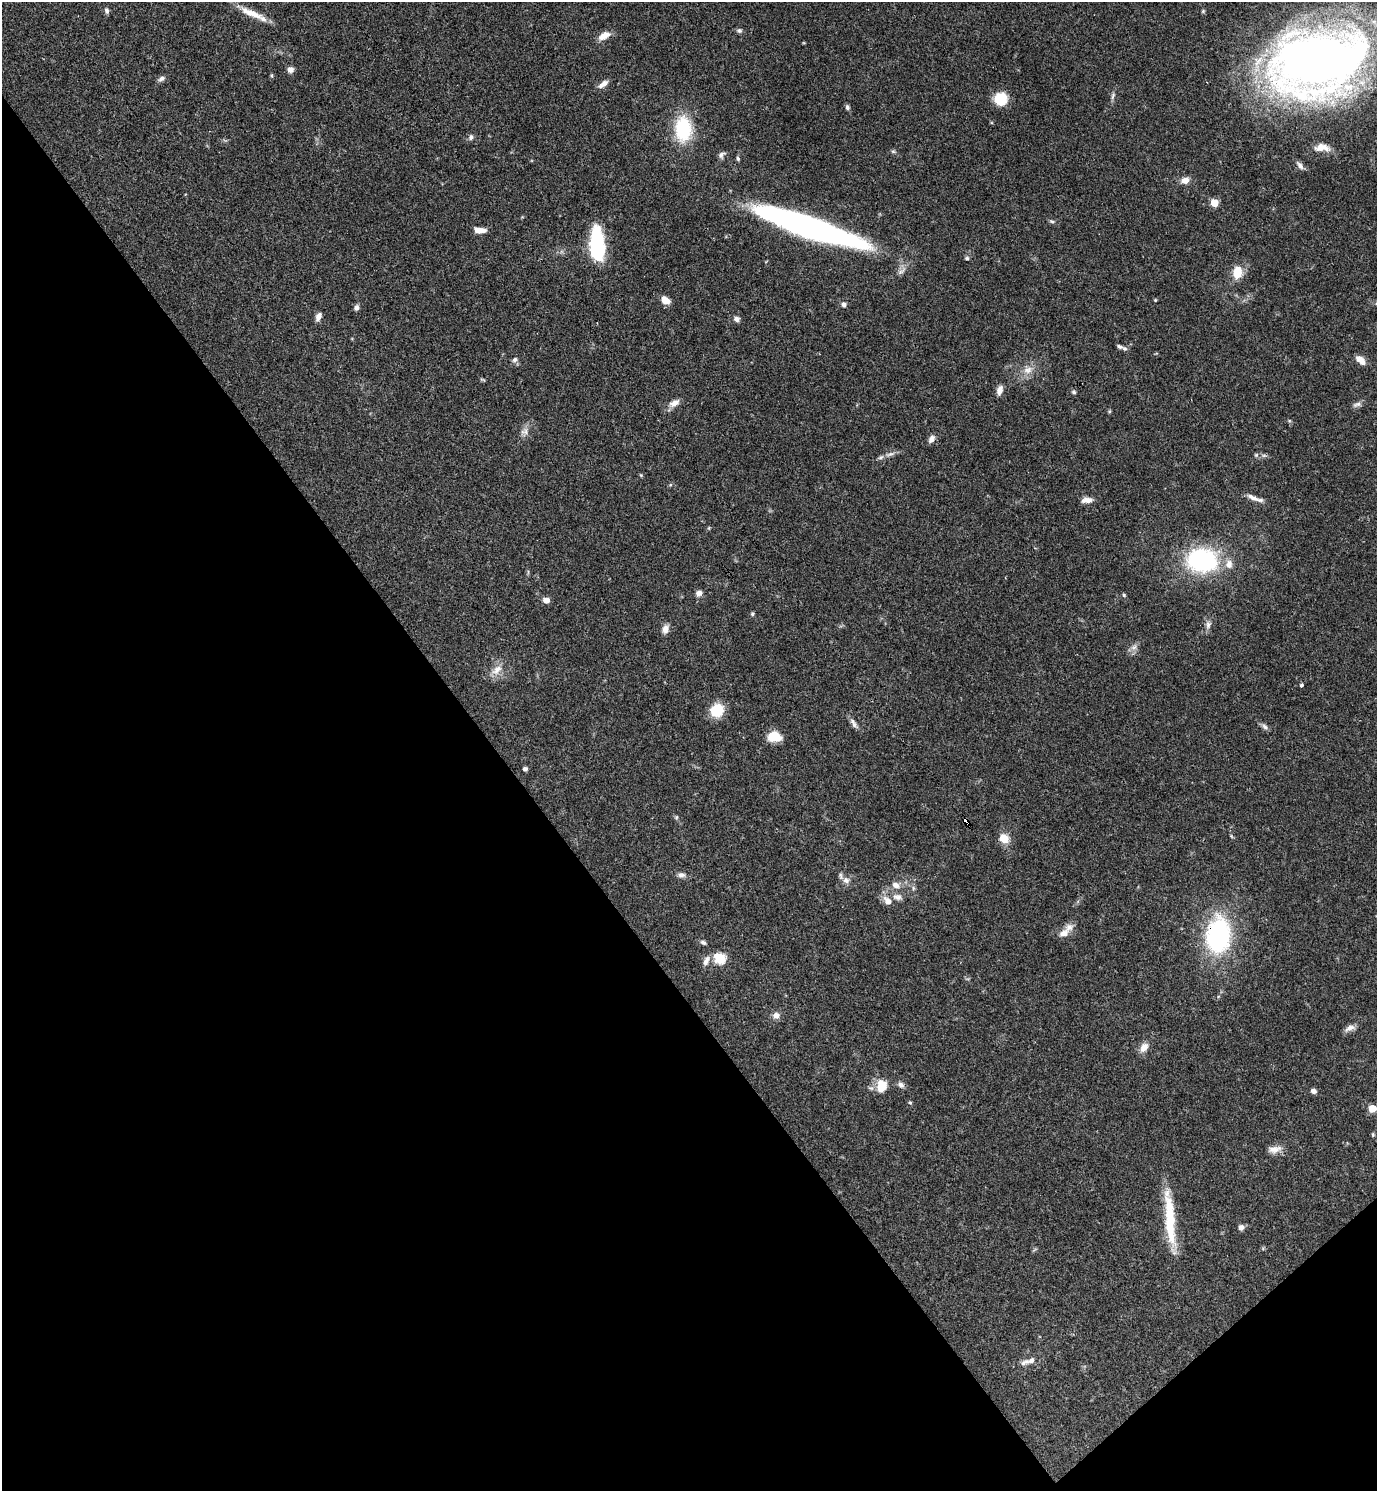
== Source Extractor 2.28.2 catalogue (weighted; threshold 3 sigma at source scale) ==
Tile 14 of 4 x 4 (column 2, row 4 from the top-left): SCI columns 1675-3049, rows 2-1490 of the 5958 x 5961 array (HDU 1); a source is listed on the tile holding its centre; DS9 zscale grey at full resolution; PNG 1379 x 1493 px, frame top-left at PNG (2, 2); no overlay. Shown black and unused: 38% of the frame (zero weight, under 3 of 4 exposures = <1% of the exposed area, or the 3 px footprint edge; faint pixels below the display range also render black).
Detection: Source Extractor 2.28.2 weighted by HDU 2 'WHT'; one run over the whole footprint, this tile lists its part. Background 0.0392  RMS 0.0026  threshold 0.0116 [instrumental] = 3 sigma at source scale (4.5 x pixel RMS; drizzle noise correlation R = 1.50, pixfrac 1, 0.05/0.05 arcsec/px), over >= 5 px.
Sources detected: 99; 1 inside a brighter object's white glare — not listed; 5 inside a brighter listed object's ellipse — not listed separately; the other 93 listed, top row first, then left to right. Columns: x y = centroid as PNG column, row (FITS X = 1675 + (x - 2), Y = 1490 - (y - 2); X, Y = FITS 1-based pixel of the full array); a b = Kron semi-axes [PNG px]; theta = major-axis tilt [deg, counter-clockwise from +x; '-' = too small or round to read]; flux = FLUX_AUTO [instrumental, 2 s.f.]
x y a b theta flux
107 11 8 6 -76 0.7
1203 11 5 4 - 0.33
252 13 36 8 -24 4.4
739 30 7 6 - 0.55
604 36 15 8 29 2.4
1319 61 78 52 14 290
290 70 6 6 - 1.4
161 79 9 6 32 0.85
603 84 14 6 35 1.6
1113 96 11 4 73 0.71
1001 99 12 12 - 7.3
847 107 7 5 -72 0.59
683 129 30 19 -88 14
471 137 8 6 73 0.73
1322 148 18 9 -2 2.9
893 151 6 4 -1 0.4
721 155 9 6 51 0.83
738 158 6 4 -87 0.4
1300 165 12 6 -50 1.1
1185 180 9 7 29 1.9
1214 203 5 5 - 7.8
1052 221 8 4 -9 0.42
807 227 95 17 -19 100
480 230 12 6 -5 2.4
597 245 29 11 -87 27
967 258 6 5 - 0.46
1237 272 14 11 85 4.3
665 300 10 7 -36 2.3
1155 300 4 4 - 0.23
844 304 6 6 - 0.79
356 308 7 6 - 0.85
318 317 9 6 64 1.4
737 319 7 6 - 0.86
1119 346 11 5 -26 0.73
1359 359 11 7 -27 2.1
515 360 8 6 59 0.79
1028 370 13 10 22 2.3
483 379 8 2 -21 0.28
1000 390 11 6 75 1.6
1074 392 5 4 - 0.4
674 403 15 8 28 1.8
1357 404 13 6 20 0.94
524 431 12 8 34 1.5
931 439 10 7 59 1.2
890 454 13 5 18 1.1
1256 455 5 5 - 0.36
1264 455 7 4 0 0.52
641 475 5 4 - 0.26
1253 498 21 6 -24 1.8
1087 500 13 6 5 1.9
1202 560 26 20 -4 36
1229 564 12 10 86 2
699 593 8 7 - 1.2
1124 595 5 4 - 0.37
546 600 6 5 - 2.1
752 614 6 5 - 0.35
1208 625 11 7 73 1.1
665 629 10 7 77 1.7
1134 647 8 6 43 0.96
497 670 17 10 42 2.7
1301 685 3 3 - 0.76
717 710 14 12 56 6.8
853 723 15 6 -59 1.2
1265 727 9 6 -50 0.8
774 736 11 8 -8 6.8
525 769 5 4 - 0.68
676 817 6 5 - 0.37
966 821 6 4 -70 2.5
1004 838 13 11 -31 2.8
681 875 11 6 -4 1
846 880 9 8 - 1.3
896 885 11 8 -27 1.8
913 888 6 4 -72 0.44
897 897 13 8 -14 1.5
887 901 13 9 -44 2.1
1064 933 13 9 24 2.1
1218 935 27 19 85 44
703 942 8 5 -24 0.64
720 958 6 6 - 16
706 961 14 7 68 1.5
776 1015 9 9 - 1.3
1350 1028 15 7 24 1.4
1144 1047 13 9 51 2.1
901 1085 9 7 -25 1
882 1086 17 13 85 4.4
1313 1091 6 5 - 0.97
910 1102 5 4 - 0.29
1372 1108 5 5 - 4.5
1373 1135 6 4 72 0.34
1275 1149 17 9 9 2
1170 1219 68 10 -85 13
1241 1227 6 6 - 1.2
1024 1362 16 7 25 1.3
Overlapping masked pixels (flux is a lower limit): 2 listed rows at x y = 966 821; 1218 935
Isophote crosses this tile's border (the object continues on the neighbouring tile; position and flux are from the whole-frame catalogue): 1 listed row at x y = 1319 61